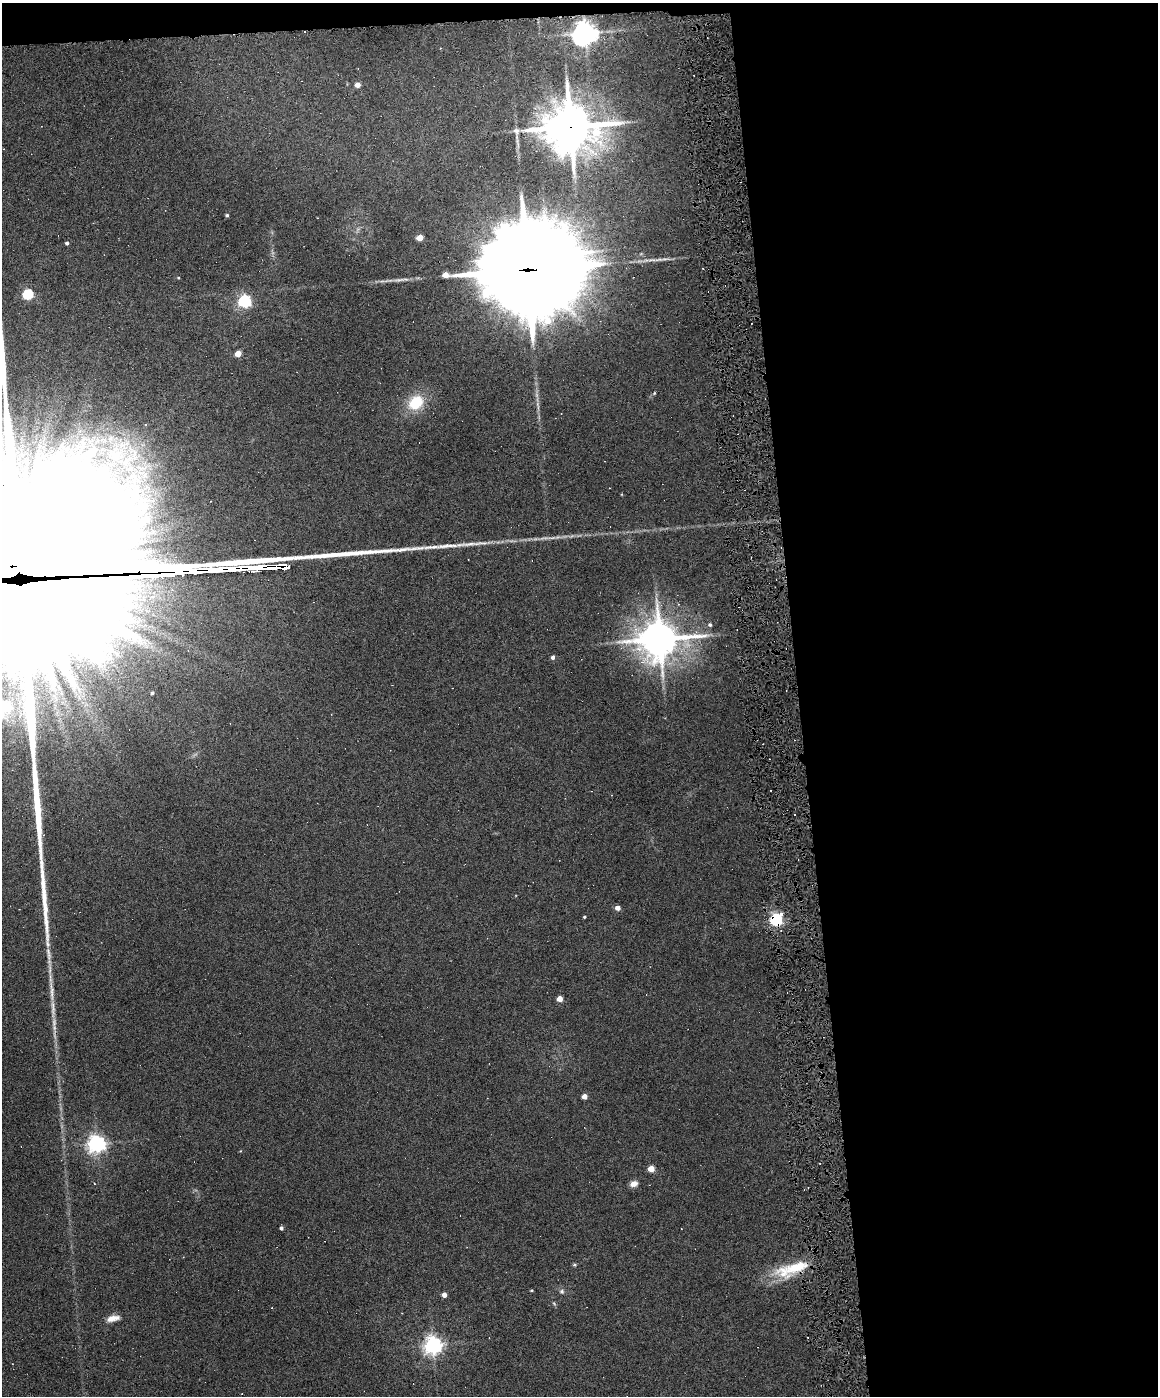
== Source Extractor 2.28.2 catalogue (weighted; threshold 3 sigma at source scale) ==
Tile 4 of 4 x 3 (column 4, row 1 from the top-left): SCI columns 3467-4622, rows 3025-4418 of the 4622 x 4551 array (HDU 1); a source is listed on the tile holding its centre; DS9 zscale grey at full resolution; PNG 1160 x 1398 px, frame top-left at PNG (2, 3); no overlay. Shown black and unused: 32% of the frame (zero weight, under 6 of 12 exposures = <1% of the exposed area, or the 3 px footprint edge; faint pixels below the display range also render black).
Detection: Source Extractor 2.28.2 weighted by HDU 2 'WHT'; one run over the whole footprint, this tile lists its part. Background 0.0669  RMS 0.0034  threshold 0.0138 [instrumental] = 3 sigma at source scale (4.09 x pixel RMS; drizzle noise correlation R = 1.36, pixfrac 0.8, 0.05/0.05 arcsec/px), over >= 5 px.
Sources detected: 50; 1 too faint to see at this stretch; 1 inside a brighter object's white glare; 9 cosmic-ray / hot-pixel residue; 1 long thin detection or spike segment (spike, bleed or trail) — not listed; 2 inside a brighter listed object's ellipse — not listed separately; the other 36 listed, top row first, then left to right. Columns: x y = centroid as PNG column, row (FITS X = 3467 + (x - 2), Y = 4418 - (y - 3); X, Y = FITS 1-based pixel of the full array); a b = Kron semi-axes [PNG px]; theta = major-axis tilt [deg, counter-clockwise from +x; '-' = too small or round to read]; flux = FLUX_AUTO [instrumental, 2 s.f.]
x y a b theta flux
585 33 7 7 - 330
357 85 4 4 - 2.8
570 127 17 15 2 1200
516 131 9 7 -60 1.2
227 215 4 4 - 0.48
420 238 4 4 - 4.6
67 243 4 4 - 0.64
659 260 20 4 11 1.7
527 270 37 29 -1 6300
28 294 5 5 - 30
244 301 6 5 - 61
238 353 4 4 - 4.7
416 402 15 12 41 12
15 572 120 95 78 42000
710 625 5 5 - 0.65
659 639 13 11 -3 930
553 657 5 4 - 0.97
152 693 4 3 - 0.55
8 708 19 15 75 8.9
618 908 4 4 - 2.1
584 917 3 3 - 0.34
776 920 6 5 - 58
51 991 39 6 -86 5
560 999 4 4 - 3.4
584 1096 4 4 - 2.7
97 1144 7 6 - 140
651 1169 4 4 - 4.9
634 1184 8 6 20 2
281 1228 4 3 - 0.71
574 1265 6 4 0 0.39
791 1269 46 15 18 13
531 1290 4 3 - 0.3
562 1291 7 6 - 0.72
444 1295 4 4 - 2.1
113 1318 16 7 12 2.6
433 1345 6 6 - 160
Overlapping masked pixels (flux is a lower limit): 5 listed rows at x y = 570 127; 527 270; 15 572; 776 920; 791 1269
Isophote crosses this tile's border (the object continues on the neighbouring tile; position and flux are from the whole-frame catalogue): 1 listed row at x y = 15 572